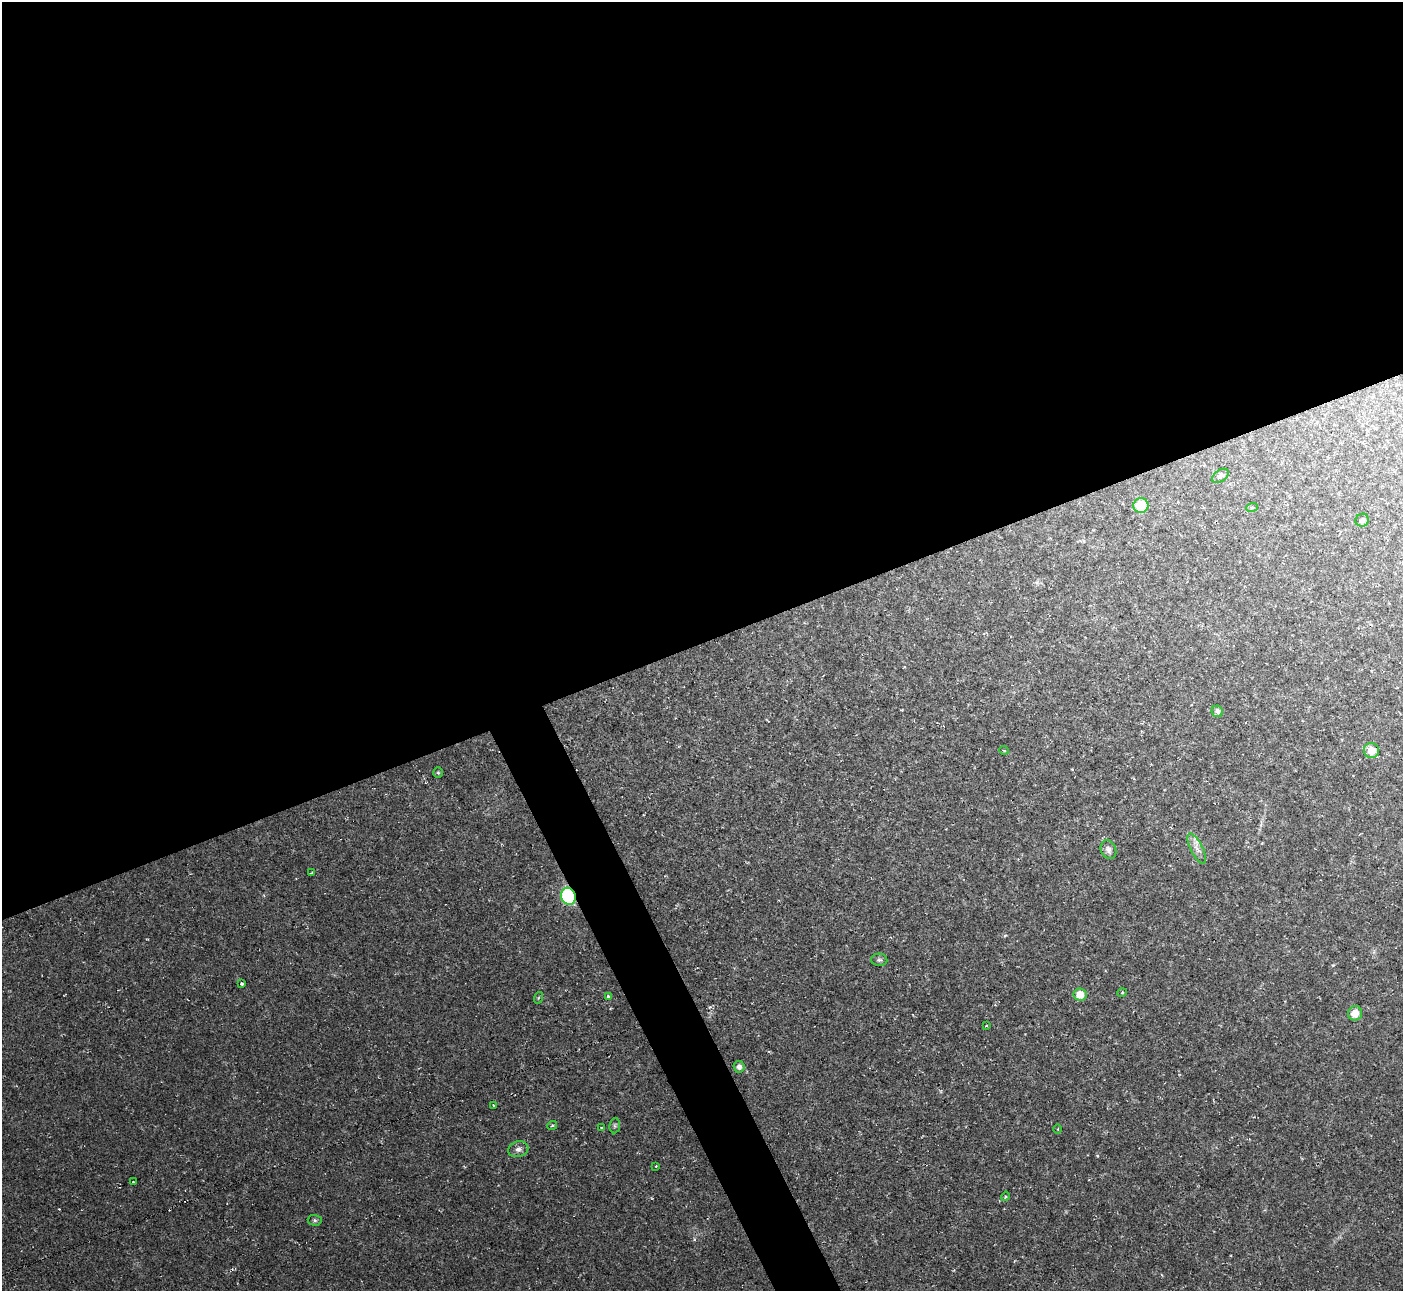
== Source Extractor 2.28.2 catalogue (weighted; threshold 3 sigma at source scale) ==
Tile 2 of 4 x 4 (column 2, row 1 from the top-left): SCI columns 1401-2801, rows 4019-5307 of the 5602 x 5589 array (HDU 1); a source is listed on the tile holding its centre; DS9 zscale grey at full resolution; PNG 1405 x 1293 px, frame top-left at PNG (2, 2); each listed source drawn as its Kron ellipse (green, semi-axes under 4 px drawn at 4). Shown black and unused: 52% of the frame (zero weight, under 2 of 3 exposures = <1% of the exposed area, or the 3 px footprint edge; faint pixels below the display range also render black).
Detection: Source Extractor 2.28.2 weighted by HDU 2 'WHT'; one run over the whole footprint, this tile lists its part. Background 0.0237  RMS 0.0063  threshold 0.0283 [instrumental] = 3 sigma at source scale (4.5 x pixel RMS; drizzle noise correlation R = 1.50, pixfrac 1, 0.05/0.05 arcsec/px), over >= 5 px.
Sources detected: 34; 2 cosmic-ray / hot-pixel residue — neither listed nor drawn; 1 inside a brighter listed object's ellipse — not listed separately; the other 31 listed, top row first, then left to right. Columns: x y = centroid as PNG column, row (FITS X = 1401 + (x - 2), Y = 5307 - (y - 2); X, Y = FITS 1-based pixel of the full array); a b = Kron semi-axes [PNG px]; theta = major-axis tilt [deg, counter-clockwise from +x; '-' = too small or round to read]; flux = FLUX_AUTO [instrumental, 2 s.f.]
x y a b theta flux
1220 476 9 6 36 1.8
1141 505 7 7 - 21
1252 507 6 3 19 0.7
1362 520 7 6 - 1.7
1217 711 6 5 - 2.1
1004 750 5 3 - 0.51
1371 750 8 7 - 8.5
438 773 5 4 - 0.87
1197 849 17 6 -63 3.9
1108 850 9 7 -68 3
312 872 4 3 - 0.54
568 896 8 7 - 72
879 960 8 6 -2 1.6
242 984 4 3 - 1.7
1122 993 5 3 - 0.61
1080 994 6 6 - 10
608 996 3 3 - 1.5
538 998 6 3 71 0.76
1355 1013 7 7 - 7.1
986 1026 3 2 - 0.49
739 1067 6 5 - 2.7
493 1105 3 3 - 1.6
552 1126 5 3 - 0.69
615 1126 7 5 84 1.2
601 1128 3 3 - 3
1058 1129 4 3 - 0.54
518 1149 10 8 17 3.3
656 1166 3 2 - 0.43
133 1182 3 3 - 0.84
1005 1196 5 3 - 0.77
315 1220 7 5 -4 1.3
Overlapping masked pixels (flux is a lower limit): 1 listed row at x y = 568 896